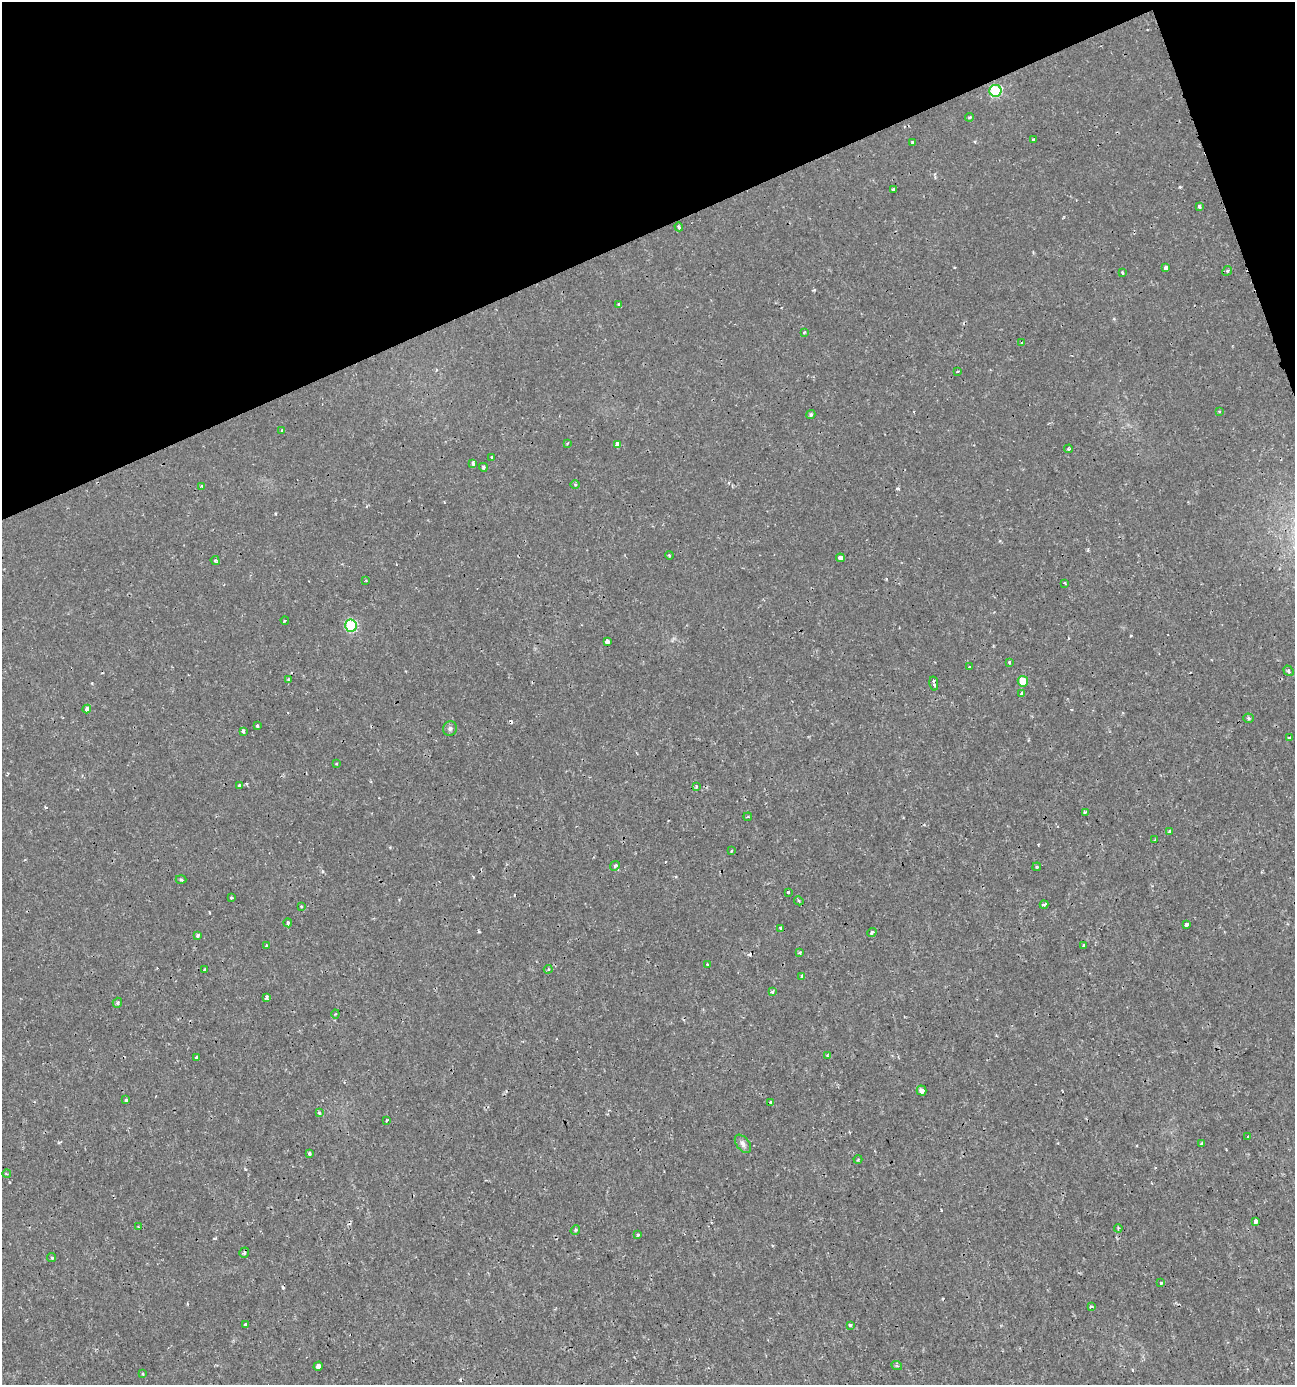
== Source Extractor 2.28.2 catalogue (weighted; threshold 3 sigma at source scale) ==
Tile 3 of 4 x 4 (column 3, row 1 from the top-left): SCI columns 2722-4014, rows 4154-5536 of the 5403 x 5550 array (HDU 1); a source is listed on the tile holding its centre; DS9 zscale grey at full resolution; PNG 1297 x 1387 px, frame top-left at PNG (2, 2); each listed source drawn as its Kron ellipse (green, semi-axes under 4 px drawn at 4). Shown black and unused: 19% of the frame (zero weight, under 2 of 3 exposures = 1% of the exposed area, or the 3 px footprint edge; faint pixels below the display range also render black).
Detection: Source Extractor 2.28.2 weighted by HDU 2 'WHT'; one run over the whole footprint, this tile lists its part. Background 0.00179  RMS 0.0012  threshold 0.00521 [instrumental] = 3 sigma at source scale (4.5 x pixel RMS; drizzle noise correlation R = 1.50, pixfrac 1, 0.0396/0.0396 arcsec/px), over >= 5 px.
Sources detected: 114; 9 cosmic-ray / hot-pixel residue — neither listed nor drawn; the other 105 listed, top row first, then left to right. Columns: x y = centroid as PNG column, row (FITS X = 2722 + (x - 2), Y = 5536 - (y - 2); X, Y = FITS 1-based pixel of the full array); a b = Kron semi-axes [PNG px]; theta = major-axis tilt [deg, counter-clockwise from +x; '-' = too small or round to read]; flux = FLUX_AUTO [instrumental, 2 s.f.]
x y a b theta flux
995 91 6 6 - 9.9
970 117 4 3 - 0.15
1034 140 3 3 - 0.71
912 142 3 3 - 0.19
894 189 3 3 - 0.29
1199 206 4 3 - 0.22
679 227 4 3 - 0.21
1165 268 4 3 - 0.85
1227 271 5 4 - 0.16
1122 272 3 2 - 0.14
619 304 4 3 - 0.27
804 332 3 3 - 0.16
1022 342 4 2 - 0.11
957 371 3 2 - 0.1
1219 411 3 2 - 0.12
811 414 4 4 - 0.22
282 431 4 3 - 0.14
567 444 4 4 - 0.13
617 444 4 4 - 0.75
1069 449 4 3 - 0.18
491 457 3 3 - 0.25
473 464 4 3 - 0.44
483 467 4 4 - 0.24
575 484 5 3 - 0.12
202 486 4 3 - 0.15
669 555 4 3 - 0.14
840 558 4 3 - 0.63
215 561 5 3 - 0.15
366 580 3 2 - 0.083
1065 583 4 2 - 0.12
285 620 4 2 - 0.11
351 626 6 6 - 11
607 641 4 3 - 0.5
1009 662 3 3 - 0.21
969 667 3 3 - 0.13
1288 671 6 4 -55 0.22
288 680 4 4 - 0.14
1023 681 5 5 - 2.6
934 684 7 3 -79 0.43
1022 694 4 3 - 0.84
87 709 4 3 - 0.76
1249 718 5 4 - 0.18
257 726 3 3 - 0.2
450 728 7 7 - 0.31
243 731 4 3 - 0.28
1289 738 4 3 - 0.2
336 764 4 2 - 0.088
239 786 3 3 - 0.39
696 786 3 3 - 0.36
1085 812 3 3 - 0.29
748 817 4 2 - 0.12
1170 832 3 3 - 0.53
1155 840 3 3 - 0.14
732 851 3 2 - 0.17
615 866 5 4 - 0.18
1037 867 4 4 - 0.15
181 880 5 3 - 0.15
788 892 3 3 - 0.42
231 898 3 3 - 0.2
799 901 5 3 - 0.14
1044 904 4 3 - 0.37
301 906 3 3 - 0.11
288 923 4 3 - 0.19
1186 924 4 3 - 0.31
780 928 4 3 - 0.19
872 932 5 3 - 0.29
198 935 4 3 - 0.22
1084 945 4 3 - 0.19
266 946 3 3 - 0.12
800 952 3 3 - 0.25
708 964 3 2 - 0.15
548 969 4 4 - 0.16
205 970 4 3 - 0.21
802 976 4 3 - 0.2
772 992 3 3 - 0.52
267 997 4 3 - 0.39
117 1003 5 4 - 0.25
335 1014 4 4 - 0.15
827 1055 3 2 - 0.093
196 1058 3 3 - 1.5
921 1091 5 4 - 0.61
126 1100 3 3 - 1
770 1102 4 3 - 0.27
319 1112 3 3 - 0.41
387 1120 4 3 - 0.27
1248 1137 3 3 - 0.77
743 1144 10 6 -53 0.45
1202 1144 3 3 - 0.21
310 1153 4 3 - 0.25
858 1160 4 3 - 0.099
7 1174 4 3 - 0.11
1255 1221 4 3 - 1.1
138 1227 3 2 - 0.12
1118 1228 4 4 - 0.18
575 1230 5 4 - 0.19
637 1235 3 3 - 0.42
244 1253 5 4 - 0.23
52 1258 5 4 - 0.23
1161 1283 3 3 - 0.58
1091 1307 3 3 - 0.59
245 1324 3 3 - 0.15
850 1325 3 3 - 0.19
318 1366 5 4 - 0.4
897 1366 5 3 - 0.15
143 1373 3 3 - 0.29